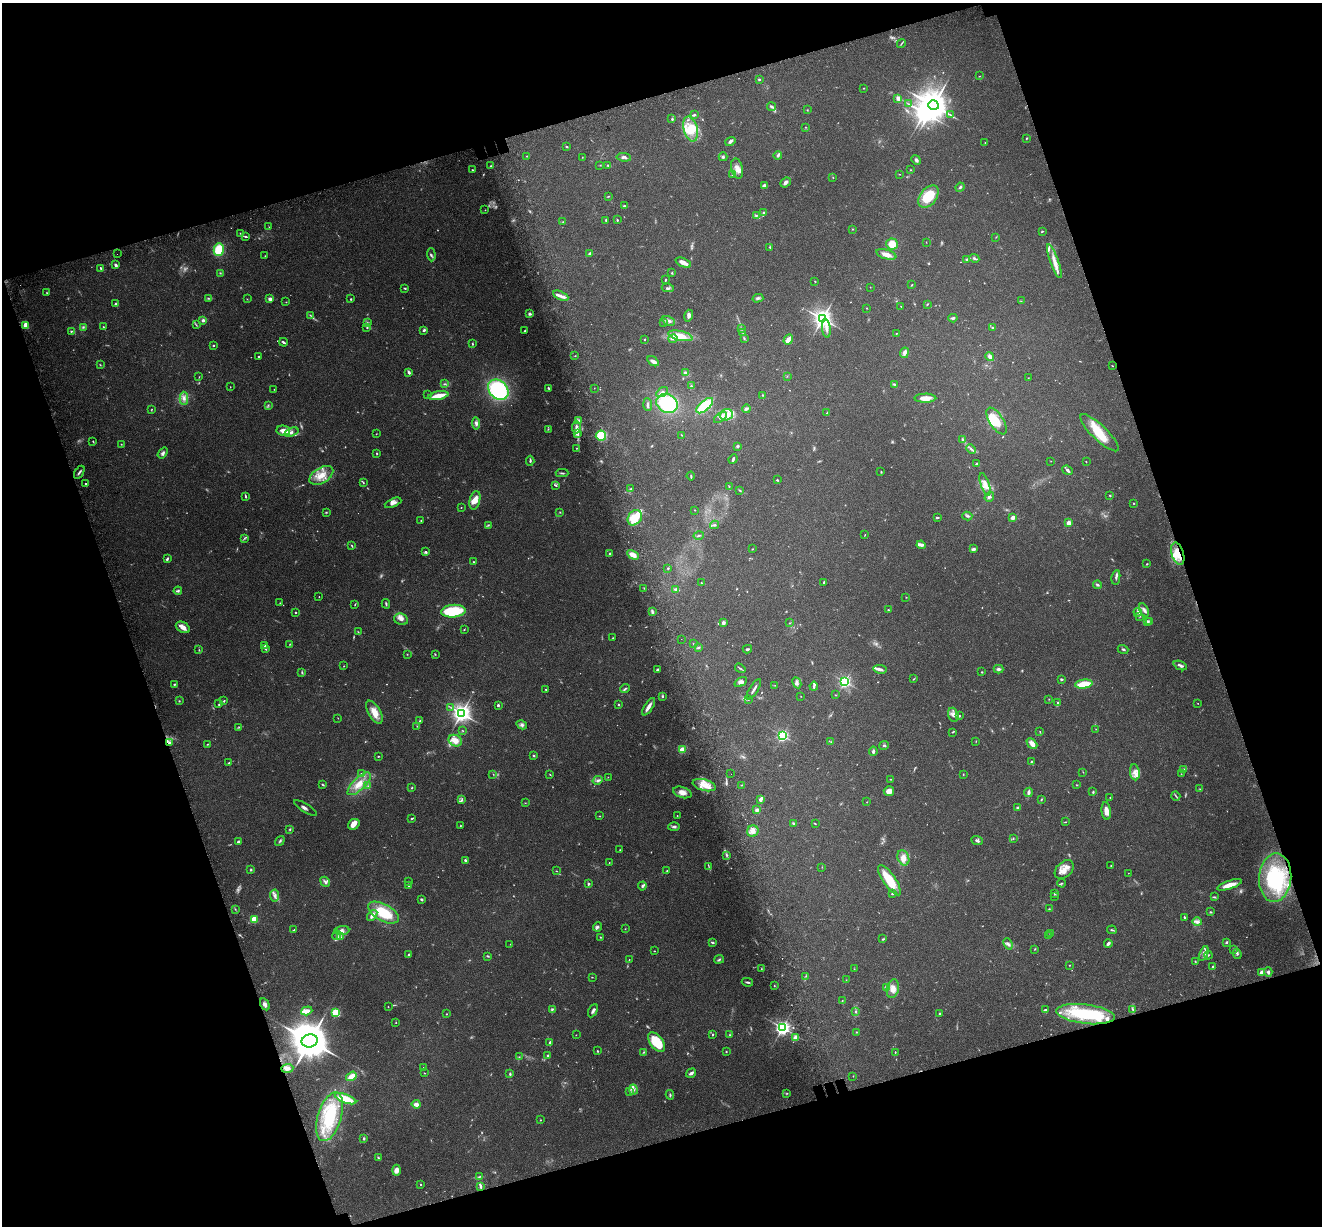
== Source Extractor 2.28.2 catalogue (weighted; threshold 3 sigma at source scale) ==
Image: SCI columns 123-5402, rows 257-5152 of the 5522 x 5357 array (HDU 1 of 3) = the unmasked area's bounding box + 8 px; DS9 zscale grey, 4 x 4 block average (1 PNG px = mean of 4 x 4 image px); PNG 1324 x 1228 px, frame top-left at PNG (2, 3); each listed source drawn as its Kron ellipse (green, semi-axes under 4 px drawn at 4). Shown black and unused: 36% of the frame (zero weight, under 3 of 4 exposures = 9% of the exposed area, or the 3 px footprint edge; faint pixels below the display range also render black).
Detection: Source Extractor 2.28.2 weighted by HDU 2 'WHT'. Background 0.176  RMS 0.007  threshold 0.0315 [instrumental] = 3 sigma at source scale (4.5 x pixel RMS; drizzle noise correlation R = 1.50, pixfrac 1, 0.0396/0.0396 arcsec/px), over >= 5 px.
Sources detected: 740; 73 too faint to see at this stretch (4 x 4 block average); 4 inside a brighter object's white glare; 1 cosmic-ray / hot-pixel residue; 1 long thin detection or spike segment (spike, bleed or trail) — neither listed nor drawn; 16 coinciding with a brighter row at this scale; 72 inside a brighter listed object's ellipse — not listed separately; of the other 573, all 500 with FLUX_AUTO >= 1.43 (the completeness limit of this list) listed and drawn (73 fainter detections not listed), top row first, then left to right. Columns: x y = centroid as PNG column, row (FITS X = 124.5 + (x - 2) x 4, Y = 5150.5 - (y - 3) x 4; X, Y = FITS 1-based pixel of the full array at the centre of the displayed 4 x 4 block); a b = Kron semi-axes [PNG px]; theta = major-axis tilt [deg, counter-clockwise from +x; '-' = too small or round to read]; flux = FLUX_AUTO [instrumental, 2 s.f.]
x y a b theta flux
901 43 4 2 - 3.7
979 76 2 2 - 1.9
759 79 2 2 - 8.6
864 88 2 2 - 2.5
898 98 4 3 - 15
909 104 2 2 - 1.5
933 105 5 5 - 6200
772 107 4 3 - 9.9
807 110 2 2 - 1.7
694 115 3 2 - 9
950 115 3 2 - 3.4
672 119 4 2 - 5.5
805 127 2 2 - 1.6
691 129 13 7 -75 66
1026 139 2 2 - 2.6
730 141 5 4 - 12
985 143 2 2 - 1.5
567 147 2 2 - 4.8
778 155 4 3 - 7.8
527 156 2 2 - 2.8
582 157 2 2 - 1.8
624 157 7 4 -6 12
723 157 4 3 - 6.3
916 160 5 3 - 11
600 165 2 2 - 2
608 165 3 2 - 4.7
491 166 3 2 - 4.6
737 168 10 5 -76 34
472 170 2 2 - 4.7
911 170 2 2 - 2
900 174 2 2 - 2
733 175 3 2 - 2.9
833 177 2 2 - 1.7
785 182 6 3 40 14
764 186 3 3 - 17
960 187 5 2 - 5.8
608 196 3 2 - 2.7
928 196 12 8 50 150
624 206 4 2 - 4.5
485 210 2 2 - 2.7
763 213 3 2 - 5.7
756 215 3 2 - 4.1
606 220 4 2 - 6.9
617 220 2 2 - 5.4
563 222 2 2 - 2.1
269 227 2 2 - 1.6
852 229 2 2 - 2.4
1042 231 3 2 - 3.8
241 233 3 2 - 4.2
246 236 3 2 - 5.8
996 237 2 2 - 1.7
926 242 2 2 - 1.6
892 244 6 5 - 57
770 247 4 2 - 4.2
219 250 6 5 - 120
590 253 4 2 - 7.4
117 254 2 2 - 1.4
886 254 10 4 -17 30
431 255 6 2 -88 7.4
265 256 2 2 - 1.7
974 258 5 2 - 7.6
967 259 4 2 - 5.9
1054 261 18 4 -70 42
683 263 8 3 -23 35
116 265 3 2 - 13
101 268 3 2 - 5
220 273 3 2 - 3.3
672 273 3 2 - 2.8
666 280 3 2 - 4.1
815 281 2 2 - 3.7
912 285 3 2 - 2.8
870 287 2 2 - 1.7
405 288 3 2 - 4.9
668 288 6 2 -9 7.6
47 293 2 2 - 2
561 296 8 4 -26 20
208 298 3 2 - 4.6
758 298 5 3 - 9.4
247 299 2 2 - 1.6
270 299 3 2 - 17
351 299 2 2 - 4.4
1021 301 2 2 - 2
286 302 2 2 - 2.2
115 304 3 2 - 4.3
927 304 3 2 - 3.4
901 306 2 2 - 1.5
867 308 2 2 - 2.8
530 314 2 2 - 39
310 315 2 2 - 2.7
689 316 6 4 74 13
953 318 5 3 - 8.6
822 319 3 3 - 2300
203 320 3 2 - 13
669 321 6 3 -28 14
664 322 2 2 - 1.5
367 323 3 2 - 5.1
26 325 4 3 - 57
196 325 2 2 - 2.6
83 327 4 2 - 5.6
103 327 3 2 - 3.1
367 328 2 2 - 3.6
826 328 9 3 -83 18
992 328 3 2 - 3.4
741 329 2 2 - 1.4
424 330 3 2 - 6.4
71 331 2 2 - 4.1
525 331 3 2 - 3.3
742 332 2 2 - 2.7
896 333 2 2 - 1.7
680 336 12 4 -13 56
744 338 3 2 - 3.5
645 339 2 2 - 2.8
673 339 4 2 - 8.5
788 340 5 3 - 36
283 342 4 2 - 8.4
472 344 3 2 - 3.7
213 345 2 2 - 14
905 353 5 3 - 16
575 356 2 2 - 2.2
990 356 4 3 - 14
259 357 2 2 - 4.5
653 361 6 4 -33 16
100 365 2 2 - 2.4
1112 366 2 2 - 1.6
409 373 3 2 - 12
686 373 3 3 - 16
787 376 2 2 - 1.7
199 377 2 2 - 1.7
1028 378 2 2 - 1.8
444 384 4 2 - 4.4
894 384 4 2 - 4.6
691 386 3 2 - 3.5
230 387 2 2 - 1.4
548 388 3 2 - 5.1
594 388 2 2 - 1.5
274 389 2 2 - 1.6
498 390 11 9 -47 420
662 392 6 3 34 12
428 394 2 2 - 3.1
438 395 10 3 11 76
762 395 3 2 - 2.3
184 398 6 3 -89 18
925 398 11 4 1 34
667 403 11 9 -26 270
268 405 2 2 - 2.4
648 405 6 2 -86 9.1
705 406 10 5 42 150
152 409 3 2 - 2.6
746 409 4 3 - 11
827 413 3 2 - 3.3
726 415 6 5 - 34
720 418 7 3 36 15
579 420 4 2 - 4.5
996 421 15 7 -57 74
476 423 6 4 -85 16
576 427 6 3 86 17
548 429 3 2 - 1.9
283 431 7 5 -13 41
292 432 7 4 20 15
578 433 3 2 - 6.2
1099 433 25 7 -44 130
376 434 2 2 - 1.8
682 435 2 2 - 2.8
601 436 5 5 - 88
962 440 3 2 - 9.4
93 441 2 2 - 2.8
121 444 2 2 - 2.4
737 446 3 2 - 6.3
577 448 3 2 - 2.5
971 449 5 2 - 8.4
163 453 6 4 53 11
377 454 3 2 - 3.7
733 459 5 2 - 7.2
530 461 5 2 - 7.9
1051 461 2 2 - 1.4
1086 461 2 2 - 1.9
977 464 3 2 - 8.3
1068 470 5 2 - 11
79 472 7 2 56 8.2
881 472 3 2 - 2.6
562 473 6 2 -2 6.4
321 475 13 7 32 60
691 476 4 2 - 4.6
777 480 2 2 - 5.6
363 482 3 2 - 3.7
85 484 2 2 - 3.2
985 484 12 4 -71 36
556 485 3 2 - 2.8
729 486 2 2 - 2.2
631 489 3 3 - 7.1
740 490 3 2 - 4.3
1110 495 2 2 - 3
245 496 3 2 - 5.3
989 497 5 4 - 11
475 500 9 5 76 42
393 503 9 3 23 21
1134 503 2 2 - 3.1
461 507 2 2 - 1.9
695 510 2 2 - 1.8
326 512 3 2 - 3.1
560 512 2 2 - 1.8
967 516 5 3 - 8.1
937 517 4 2 - 4.5
1013 517 2 2 - 46
635 518 8 6 53 140
421 521 2 2 - 3.6
1069 523 2 2 - 110
488 525 3 2 - 4.5
714 525 4 2 - 5.6
699 535 5 2 - 5.9
865 535 2 2 - 1.7
244 538 3 2 - 3.1
352 545 3 2 - 3.5
921 545 4 3 - 11
752 549 2 2 - 1.9
974 549 4 3 - 8.4
425 552 4 2 - 7.5
610 553 2 2 - 8
1178 554 11 6 -74 68
633 555 6 4 -29 34
167 559 4 2 - 7
474 562 2 2 - 3.6
1147 564 2 2 - 4.5
668 568 2 2 - 5.8
1116 577 7 2 80 11
824 582 3 2 - 6.1
701 583 2 2 - 5.6
1097 585 4 2 - 7
644 588 3 2 - 2.5
676 589 3 3 - 14
178 591 4 3 - 7.3
319 597 2 2 - 1.4
906 597 2 2 - 2.1
280 603 2 2 - 1.7
355 604 3 2 - 2.9
386 604 5 2 - 5.6
888 610 2 2 - 3.6
1144 610 7 3 -61 14
453 611 12 6 5 190
652 611 4 3 - 7.7
295 612 2 2 - 7.7
1138 612 4 3 - 9.5
1140 616 2 2 - 3.4
401 619 7 5 -19 20
1150 621 2 2 - 3.1
1148 622 4 2 - 5.6
723 623 2 2 - 44
790 623 3 2 - 3.1
183 627 7 5 -30 27
464 630 2 2 - 2.3
358 632 3 2 - 2.6
613 638 2 2 - 2
681 639 2 2 - 1.5
290 644 3 2 - 2.3
693 644 2 2 - 2.5
264 646 2 2 - 5.8
698 647 4 2 - 5.5
266 649 3 3 - 5
747 649 4 2 - 6.2
1123 649 5 2 - 6.3
199 650 2 2 - 2.9
407 654 2 2 - 2.3
435 654 2 2 - 2.4
1180 665 7 2 -22 15
344 666 2 2 - 1.8
740 668 6 2 -35 5.5
880 669 7 3 -9 16
999 669 5 3 - 10
658 670 3 3 - 7.9
302 672 3 2 - 4
982 672 2 2 - 3.4
913 679 3 2 - 2.7
1061 679 3 2 - 5.4
741 682 7 3 34 15
845 682 2 2 - 950
797 683 6 3 -64 11
174 684 2 2 - 4.3
1084 684 9 4 8 91
775 685 2 2 - 1.8
814 686 4 2 - 10
546 689 2 2 - 3.2
625 689 5 2 - 6.5
754 689 11 2 59 14
835 695 2 2 - 2
662 696 3 2 - 5.3
801 696 2 2 - 1.7
748 699 3 2 - 3.5
1049 699 2 2 - 1.7
179 701 2 2 - 3
224 701 2 2 - 3.9
1057 703 3 2 - 5.5
1198 703 2 2 - 1.6
219 704 3 2 - 6.6
618 704 3 2 - 4.3
498 705 2 2 - 24
451 707 2 2 - 2.1
649 707 10 3 58 26
374 712 13 6 -60 51
461 713 3 3 - 2300
953 715 7 5 -71 20
959 716 3 2 - 3.9
338 718 2 2 - 1.6
420 721 3 2 - 6.2
522 725 5 4 - 12
417 726 2 2 - 2.1
239 727 2 2 - 3.3
1096 729 2 2 - 1.5
463 731 2 2 - 1.9
953 732 3 2 - 3.8
1040 732 2 2 - 2.1
782 735 2 2 - 890
455 741 7 5 -27 46
976 741 2 2 - 1.8
831 742 2 2 - 1.6
170 743 4 2 - 7.1
1032 743 6 3 -46 31
207 744 2 2 - 2.6
884 745 5 2 - 4.8
682 749 3 3 - 26
873 751 4 3 - 9.3
378 756 3 2 - 3.4
533 756 2 2 - 5.2
1031 761 2 2 - 4.3
229 763 2 2 - 8.5
1183 769 4 3 - 7.2
1083 772 2 2 - 1.6
1135 772 8 5 -82 23
361 774 4 2 - 4.9
493 774 2 2 - 1.6
731 774 2 2 - 1.7
963 774 2 2 - 2.7
1181 774 2 2 - 2.8
550 775 2 2 - 2.4
608 777 2 2 - 1.6
891 779 2 2 - 1.9
597 780 5 3 - 11
359 784 15 6 44 56
323 785 3 2 - 4.3
704 785 12 5 -15 50
742 785 4 2 - 2.5
1077 785 3 2 - 2.2
368 786 3 2 - 2.2
412 788 3 2 - 3.4
1200 789 2 2 - 1.5
889 791 5 5 - 28
682 792 9 5 -18 29
1028 792 4 3 - 14
1093 792 3 2 - 5.3
1176 796 5 2 - 4.6
1110 797 2 2 - 2
760 799 3 2 - 25
1041 799 3 2 - 4
462 800 4 3 - 6.2
867 802 2 2 - 1.5
525 803 2 2 - 1.6
1017 807 2 2 - 8.4
305 808 13 2 -31 12
757 810 2 2 - 18
1106 811 9 4 -82 32
677 815 2 2 - 2.7
599 816 3 2 - 2.3
412 818 2 2 - 8
1065 822 2 2 - 1.9
354 824 6 5 - 33
793 824 3 2 - 7.6
815 824 3 2 - 2.6
460 826 2 2 - 2.3
674 827 6 3 2 10
290 829 2 2 - 3.7
753 831 6 5 - 30
1013 838 2 2 - 2.4
977 840 6 2 -23 10
280 841 5 2 - 6.3
238 842 3 2 - 11
620 850 2 2 - 1.9
727 855 2 2 - 2.5
903 858 8 5 -67 32
465 860 2 2 - 25
609 863 2 2 - 1.7
709 866 2 2 - 2.8
1111 866 2 2 - 2.9
822 867 2 2 - 1.6
251 870 2 2 - 4.9
1064 870 11 7 43 44
556 871 2 2 - 2.2
667 871 2 2 - 2.8
1128 873 2 2 - 1.6
1275 878 24 16 85 270
889 880 18 6 -56 120
325 882 5 2 - 11
408 882 2 2 - 1.8
1062 883 4 2 - 3.8
588 884 3 3 - 5.5
409 885 3 2 - 7.1
1230 885 13 3 18 47
642 886 4 2 - 7.5
1055 893 4 2 - 4.5
892 894 2 2 - 5.3
275 896 6 4 -84 16
1054 897 2 2 - 1.4
1214 897 3 2 - 4.6
422 899 3 2 - 5.1
235 909 2 2 - 1.5
1049 909 3 2 - 3
1210 912 2 2 - 4.9
383 913 17 8 -28 170
372 915 6 3 52 26
1184 917 4 2 - 4.1
254 919 2 2 - 170
1197 922 5 4 - 17
597 927 5 3 - 11
625 929 2 2 - 1.6
294 930 3 2 - 3.4
342 930 7 4 6 20
1112 930 5 2 - 5.3
1051 934 2 2 - 3.4
337 935 4 2 - 7.5
1049 936 2 2 - 1.4
340 937 4 3 - 7.3
600 937 3 2 - 2.2
883 939 3 2 - 4
712 942 3 2 - 6.8
1226 942 4 2 - 4.8
1108 943 4 2 - 12
510 944 2 2 - 2
1008 944 6 3 -67 10
1035 949 2 2 - 2.1
1234 949 3 2 - 3.3
654 951 2 2 - 2.1
1204 953 7 3 68 14
1237 954 5 2 - 5.6
409 955 3 2 - 4.7
1208 955 4 2 - 5
488 956 4 2 - 4.1
719 959 5 2 - 6.1
629 960 2 2 - 1.9
1195 961 2 2 - 2.8
1069 965 2 2 - 2.4
1212 967 4 2 - 4.5
761 969 2 2 - 2.1
854 969 2 2 - 1.5
1262 972 2 2 - 88
1268 972 5 4 - 12
806 976 2 2 - 1.7
592 977 2 2 - 1.9
846 980 2 2 - 2
747 982 6 2 -11 7.2
774 986 2 2 - 3
886 988 4 3 - 10
893 989 9 6 78 34
842 1000 2 2 - 2.2
265 1004 6 4 -60 14
388 1007 2 2 - 1.7
552 1009 4 2 - 4.6
1132 1009 3 2 - 4
1045 1010 3 2 - 6.2
307 1011 6 3 19 34
593 1011 7 2 63 12
856 1012 3 2 - 4.5
336 1013 3 2 - 180
446 1014 2 2 - 5.2
940 1014 2 2 - 27
1085 1014 29 9 -7 300
396 1023 2 2 - 1.9
782 1028 3 3 - 1600
856 1032 3 2 - 2.1
713 1034 2 2 - 4.3
576 1035 2 2 - 1.6
730 1035 2 2 - 2.4
795 1038 2 2 - 93
310 1041 8 6 15 15000
550 1042 3 2 - 4.6
657 1042 11 6 -52 150
597 1051 2 2 - 3.8
644 1052 3 2 - 4.1
726 1052 2 2 - 3
895 1052 2 2 - 3
547 1056 3 2 - 3.8
519 1057 2 2 - 1.5
423 1067 2 2 - 1.6
287 1068 6 4 4 20
424 1073 2 2 - 1.9
691 1073 5 2 - 13
510 1074 3 2 - 6.1
351 1076 6 3 35 45
853 1076 2 2 - 2
633 1090 5 3 - 12
630 1091 3 2 - 3.4
787 1093 3 2 - 3.1
670 1095 5 2 - 4.8
345 1099 11 4 -20 97
416 1104 4 3 - 25
330 1117 25 11 73 260
540 1120 2 2 - 2.4
364 1138 4 2 - 5.4
378 1158 4 2 - 5.7
396 1170 5 4 - 25
480 1176 2 2 - 2.9
421 1184 2 2 - 4.7
481 1186 3 2 - 9.9
Overlapping masked pixels (flux is a lower limit): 2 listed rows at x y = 1178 554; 170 743
Diffuse or blended objects may show on this block-average render without a row.